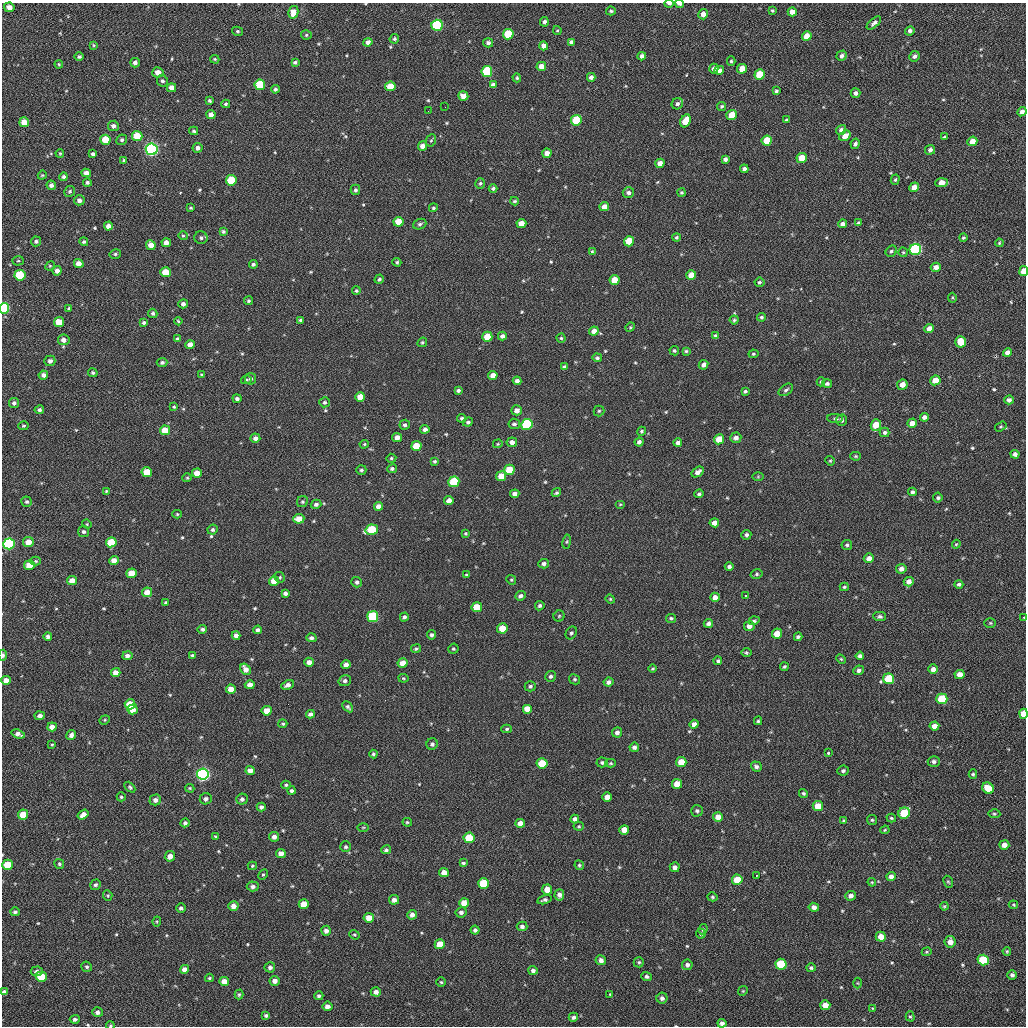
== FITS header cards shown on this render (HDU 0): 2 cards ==
NAXIS1  =                 1024 / length of data axis 1
NAXIS2  =                 1024 / length of data axis 2

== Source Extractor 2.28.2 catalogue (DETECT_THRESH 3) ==
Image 1024 x 1024 px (HDU 0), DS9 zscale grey, 1 PNG px = 1 image px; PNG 1028 x 1028 px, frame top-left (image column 1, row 1024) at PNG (2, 3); each listed source drawn as its Kron ellipse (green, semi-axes under 4 px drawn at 4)
Background 49.3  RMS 11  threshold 31.7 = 3 sigma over >= 5 px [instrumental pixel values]
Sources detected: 564; of the 564, the 500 brightest by FLUX_AUTO listed and drawn (64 fainter detections omitted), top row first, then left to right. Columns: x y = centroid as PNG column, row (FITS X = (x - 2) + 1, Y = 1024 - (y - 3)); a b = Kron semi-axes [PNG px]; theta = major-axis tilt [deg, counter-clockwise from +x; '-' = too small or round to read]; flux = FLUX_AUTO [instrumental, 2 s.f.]
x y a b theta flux
669 4 4 3 - 1600
680 4 4 2 - 3300
9 7 5 4 - 4300
772 10 3 3 - 880
611 11 5 4 - 1200
293 12 6 5 - 6900
792 12 4 4 - 4200
703 14 5 4 - 4300
544 22 5 4 - 1800
874 23 9 4 42 2100
437 25 5 5 - 83000
237 31 5 4 - 1100
557 31 4 4 - 850
910 31 5 4 - 2000
508 34 5 5 - 25000
306 35 5 4 - 1100
807 36 5 4 - 7000
394 39 5 4 - 1200
368 42 4 4 - 2800
571 42 4 4 - 2200
488 43 5 4 - 1900
94 45 4 3 - 780
544 46 4 4 - 4300
642 56 4 4 - 2700
842 56 5 5 - 2400
914 56 5 5 - 1900
79 57 5 4 - 1300
215 59 4 3 - 760
731 61 4 4 - 1100
295 62 4 3 - 1500
135 63 5 4 - 2400
59 64 4 3 - 770
541 66 5 4 - 5900
714 69 5 4 - 2600
742 69 5 4 - 8400
719 70 5 4 - 3600
487 71 5 5 - 51000
158 72 5 5 - 5000
760 74 5 5 - 21000
591 77 4 4 - 2500
517 78 4 4 - 980
162 81 6 5 - 1600
260 85 5 5 - 29000
493 85 4 4 - 2900
390 86 5 5 - 11000
171 88 4 4 - 4600
275 89 4 4 - 1500
776 91 3 3 - 1200
855 93 5 5 - 2300
463 96 5 4 - 4900
209 101 4 3 - 1100
226 104 4 4 - 1100
677 104 6 5 - 2000
722 106 5 4 - 1200
445 107 2 2 - 2600
428 111 3 2 - 750
1022 112 5 4 - 2900
211 115 4 4 - 3700
732 115 5 5 - 12000
576 120 5 5 - 32000
786 120 4 3 - 810
685 121 7 5 59 12000
24 122 5 5 - 8700
113 126 5 5 - 2600
841 130 5 4 - 2400
194 131 4 4 - 1100
137 136 5 5 - 19000
845 136 6 5 - 6100
944 137 4 3 - 880
105 140 5 5 - 14000
122 140 5 5 - 1500
431 140 6 5 - 1300
767 141 5 5 - 19000
972 141 5 4 - 6300
855 144 5 4 - 1900
422 146 5 4 - 4700
198 148 5 5 - 2700
152 149 6 5 - 260000
930 150 5 4 - 2400
60 153 4 3 - 770
547 153 4 4 - 5100
93 154 4 4 - 1700
802 158 5 5 - 11000
725 159 4 4 - 2200
124 160 4 3 - 830
660 163 5 4 - 4800
744 169 4 4 - 2500
86 173 5 4 - 3800
42 175 4 4 - 820
64 177 4 4 - 1400
231 180 5 5 - 28000
895 180 5 4 - 1000
87 182 4 4 - 1700
480 183 5 5 - 1200
942 183 6 4 3 7600
51 185 5 4 - 2700
914 187 5 4 - 6600
493 188 4 4 - 1500
355 190 5 5 - 1500
70 191 5 5 - 1200
681 192 4 4 - 970
628 193 6 5 - 2100
79 200 5 5 - 2600
515 201 4 3 - 1000
604 207 5 4 - 5600
190 208 4 3 - 850
433 208 4 4 - 1100
398 222 5 5 - 13000
521 223 5 4 - 7000
858 223 4 4 - 1300
420 224 7 5 21 1600
842 224 4 4 - 2700
108 226 4 4 - 4300
223 231 4 4 - 1300
183 236 5 4 - 990
676 237 4 4 - 1100
201 238 7 6 - 1800
963 238 4 4 - 1000
36 241 5 5 - 1800
629 241 5 5 - 17000
84 242 4 4 - 1200
166 243 4 4 - 5100
999 243 4 3 - 890
151 245 5 4 - 7100
915 249 6 5 - 140000
592 251 4 3 - 750
891 251 6 5 - 1600
903 252 5 4 - 880
115 254 6 4 14 1200
18 261 5 5 - 980
397 262 4 4 - 1100
79 263 5 4 - 5000
253 264 4 4 - 1600
50 266 5 4 - 850
936 267 5 4 - 4400
57 271 5 4 - 4000
1024 271 5 4 - 8300
166 272 5 5 - 15000
20 275 5 5 - 39000
691 275 5 4 - 11000
379 279 5 4 - 1400
615 280 5 5 - 15000
759 282 5 4 - 1200
356 291 4 4 - 1000
952 298 5 4 - 870
248 301 4 4 - 1200
183 304 5 4 - 2900
4 308 5 5 - 82000
69 308 4 3 - 1200
153 313 5 4 - 1500
761 317 4 4 - 1100
300 320 4 3 - 1500
734 320 4 4 - 1000
178 321 4 4 - 910
59 322 5 5 - 16000
144 322 4 4 - 1400
630 327 5 4 - 810
929 329 5 4 - 6200
594 331 5 4 - 4800
715 335 4 4 - 1100
502 336 4 4 - 2300
487 337 5 5 - 14000
561 338 4 4 - 930
177 339 4 4 - 1400
64 340 6 5 - 3700
422 342 5 4 - 1100
961 342 6 5 - 15000
190 345 4 4 - 4400
674 351 5 4 - 1100
686 351 4 4 - 1000
1007 353 4 4 - 3400
753 354 5 4 - 960
597 358 5 4 - 1400
50 361 5 5 - 2600
162 362 5 4 - 1300
704 365 5 4 - 3000
564 367 4 3 - 1600
93 373 5 4 - 1300
43 375 5 4 - 2800
202 375 4 3 - 1200
493 375 5 4 - 5700
251 379 6 5 - 2000
246 380 5 4 - 920
935 380 5 4 - 9900
517 381 4 4 - 2400
821 382 4 4 - 950
827 384 5 4 - 1800
902 385 5 5 - 4600
458 390 4 3 - 1600
786 390 8 5 35 1800
745 391 4 4 - 1200
360 397 5 5 - 8500
237 399 4 4 - 1900
1009 400 5 4 - 2700
324 402 5 5 - 1300
14 403 5 5 - 2200
174 407 4 4 - 850
39 410 5 4 - 1800
517 410 5 5 - 4100
599 411 5 5 - 1100
924 417 4 4 - 3300
462 418 4 4 - 1400
835 418 8 4 -2 1400
842 420 5 5 - 1900
468 422 5 4 - 1600
912 423 5 4 - 5100
514 424 6 5 - 1900
527 424 5 5 - 76000
405 425 5 5 - 1700
876 425 6 5 - 12000
23 426 5 4 - 970
1001 427 6 4 34 1000
425 429 4 4 - 2900
165 430 5 5 - 13000
642 431 5 4 - 990
884 432 5 4 - 1700
255 438 5 4 - 2800
397 438 5 4 - 4500
736 438 5 5 - 3200
719 439 5 5 - 13000
512 442 5 5 - 3500
639 442 4 4 - 2300
678 443 4 4 - 2800
364 444 5 4 - 860
498 444 5 4 - 770
416 446 5 5 - 15000
1015 454 4 4 - 2700
856 456 5 4 - 950
391 458 5 4 - 960
434 461 4 4 - 1100
830 461 5 4 - 920
392 469 5 4 - 1700
361 470 5 4 - 1400
509 470 5 5 - 17000
147 472 5 5 - 15000
698 472 7 4 34 3400
197 473 5 4 - 8100
501 476 5 5 - 11000
758 477 6 4 1 790
187 478 4 4 - 830
454 482 5 5 - 43000
106 491 4 4 - 790
912 492 4 4 - 1900
556 493 5 4 - 1100
515 494 4 4 - 3500
699 494 5 4 - 1400
938 498 5 5 - 1600
449 501 4 4 - 4300
27 502 5 5 - 1400
302 502 6 5 - 1200
316 504 5 4 - 2100
620 504 5 4 - 760
378 506 4 4 - 4500
177 514 5 4 - 890
299 519 5 4 - 9300
714 523 5 4 - 4300
87 524 5 4 - 770
213 530 5 5 - 1500
372 530 6 5 - 39000
84 531 5 5 - 1700
465 533 4 4 - 820
746 535 5 5 - 1900
28 542 5 5 - 7800
111 542 5 5 - 22000
567 542 7 3 81 920
9 544 6 5 - 120000
956 544 4 3 - 830
847 545 5 5 - 1500
869 558 5 4 - 4300
114 560 5 4 - 6300
36 561 5 4 - 1000
544 564 5 4 - 2200
29 565 5 5 - 10000
729 566 4 4 - 2000
901 569 5 5 - 3200
132 573 5 5 - 13000
757 574 6 5 - 1400
466 575 4 3 - 850
280 577 5 4 - 1000
72 580 5 4 - 6400
511 580 5 4 - 950
274 581 5 5 - 11000
357 582 5 5 - 1700
909 582 5 5 - 4500
959 584 4 4 - 1400
844 587 4 3 - 970
147 592 5 4 - 6600
285 593 4 4 - 2100
520 596 5 4 - 2200
746 596 3 3 - 950
715 597 5 4 - 3900
610 599 5 4 - 840
166 603 4 4 - 1500
540 606 5 4 - 1700
477 607 5 5 - 18000
559 616 5 5 - 860
880 616 6 4 -1 1700
373 617 5 5 - 56000
404 617 4 4 - 1800
1024 617 3 3 - 3500
671 618 5 4 - 1300
754 621 5 4 - 1400
708 623 5 4 - 2400
990 623 6 5 - 980
749 626 5 5 - 4300
502 628 5 5 - 12000
202 629 5 4 - 1700
258 630 4 4 - 1900
571 633 7 5 61 1500
777 634 5 5 - 11000
432 635 4 4 - 1600
48 636 4 4 - 2200
236 636 4 4 - 2700
798 637 4 4 - 1700
311 638 5 4 - 1700
416 649 5 4 - 1000
453 649 5 5 - 1200
746 652 5 5 - 1100
3 655 5 3 - 2200
192 655 4 3 - 950
127 656 5 4 - 2700
860 656 4 4 - 2700
841 659 5 3 - 810
718 661 4 3 - 1700
309 662 4 4 - 4100
403 663 5 4 - 7000
346 665 4 4 - 3800
784 667 4 4 - 1200
245 669 6 4 -56 4400
653 669 4 3 - 860
933 669 5 5 - 4600
858 670 5 4 - 2300
116 673 4 4 - 5200
960 674 5 4 - 6900
551 676 5 5 - 1800
403 678 5 4 - 880
574 679 6 5 - 1200
889 679 5 5 - 29000
6 680 5 4 - 5800
345 681 6 5 - 2200
608 682 5 4 - 2500
250 685 5 4 - 4000
288 685 6 4 24 2700
530 686 5 5 - 1600
231 689 5 4 - 6600
942 699 5 5 - 36000
130 704 5 5 - 17000
348 707 6 4 -45 1400
527 709 5 5 - 7400
133 710 5 5 - 6800
267 711 5 5 - 9600
310 714 4 4 - 2100
1024 714 5 4 - 14000
40 716 5 4 - 2700
105 720 5 4 - 880
758 721 4 4 - 1100
283 724 4 4 - 980
694 724 5 4 - 3400
934 726 5 4 - 4900
52 727 5 4 - 5000
507 729 5 4 - 1200
617 732 5 5 - 2800
18 734 7 4 -18 3600
71 735 5 4 - 2800
432 744 6 5 - 2000
52 745 3 3 - 770
634 747 5 4 - 2600
828 753 3 3 - 4400
373 754 4 4 - 1300
934 761 6 5 - 1900
602 762 5 5 - 1300
681 762 5 5 - 13000
542 763 5 5 - 21000
610 763 5 4 - 880
756 766 6 5 - 1900
250 771 5 4 - 4700
843 771 6 5 - 1600
203 774 6 5 - 260000
973 774 4 4 - 1100
677 784 5 5 - 9900
286 785 4 4 - 1100
130 787 6 4 -46 1300
190 788 5 4 - 780
988 788 6 5 - 15000
292 791 4 4 - 1600
803 793 5 4 - 1100
121 797 4 4 - 1200
607 797 5 4 - 5900
206 799 6 5 - 2300
242 799 5 5 - 2000
155 800 6 5 - 3400
818 806 5 5 - 14000
261 807 4 4 - 2000
697 811 6 6 - 1600
904 813 6 5 - 31000
23 814 5 5 - 14000
83 814 6 4 34 4400
994 814 6 4 -3 1000
718 817 5 5 - 8000
891 818 5 3 - 1100
575 819 4 4 - 2800
844 820 3 3 - 900
872 820 5 5 - 1100
407 822 5 3 - 1000
185 823 4 4 - 1700
520 823 5 4 - 6700
579 826 5 4 - 1000
363 827 6 4 1 800
624 830 5 5 - 8300
885 830 5 3 - 810
215 836 4 4 - 920
274 837 5 4 - 3600
469 838 5 5 - 26000
1004 845 5 4 - 4400
346 847 5 5 - 1400
386 850 5 4 - 1500
281 853 5 4 - 5300
170 856 5 5 - 4600
463 863 4 3 - 1300
59 864 5 5 - 1200
8 865 5 5 - 18000
579 865 5 4 - 1100
252 866 5 3 - 830
675 867 5 5 - 3300
444 872 5 4 - 6100
263 875 5 4 - 1000
756 875 3 2 - 910
891 876 5 4 - 3500
737 880 5 5 - 19000
872 882 4 4 - 760
948 882 6 4 -65 960
483 883 5 5 - 30000
96 885 6 5 - 1400
253 886 6 5 - 2300
547 890 5 5 - 9500
108 895 5 4 - 900
559 895 6 5 - 3500
851 896 5 5 - 3100
712 897 5 4 - 1000
394 900 5 5 - 3200
544 900 7 4 15 1700
464 903 5 5 - 8900
304 904 5 5 - 12000
1013 905 5 3 - 760
233 906 5 5 - 4700
944 906 4 3 - 820
814 907 5 4 - 3200
181 908 5 5 - 1900
15 912 5 4 - 1500
461 912 5 5 - 2300
412 915 5 4 - 3300
369 918 5 4 - 8100
157 921 5 4 - 790
522 926 5 4 - 2200
703 929 5 4 - 1200
475 930 4 4 - 1800
326 931 5 5 - 2900
701 934 5 4 - 1300
354 935 5 4 - 1000
881 937 5 5 - 8700
950 942 6 5 - 5100
440 944 5 5 - 15000
1007 951 4 4 - 1000
927 952 5 4 - 780
601 960 5 5 - 3400
983 960 5 5 - 36000
639 962 5 5 - 1200
781 964 5 5 - 37000
687 965 5 5 - 2500
87 967 5 5 - 1300
270 967 5 5 - 2000
811 968 5 4 - 1500
184 969 5 4 - 4300
533 970 5 4 - 2200
37 971 6 5 - 2200
1012 975 5 4 - 2100
647 976 5 4 - 1600
41 977 5 5 - 25000
209 978 4 3 - 940
224 981 5 4 - 6000
275 981 5 5 - 3600
441 982 4 4 - 1100
858 983 5 3 - 780
743 991 5 4 - 830
4 992 4 4 - 2100
376 992 5 4 - 3100
239 994 5 4 - 1100
610 994 4 3 - 930
319 996 4 4 - 1700
662 998 5 5 - 2500
825 1005 5 5 - 9500
327 1006 5 4 - 3900
873 1008 4 3 - 780
97 1012 5 4 - 2800
266 1015 4 3 - 1400
910 1016 5 4 - 1000
573 1017 4 4 - 2100
75 1019 5 4 - 1900
722 1023 4 4 - 2500
110 1025 4 4 - 760
At the frame edge (FLAGS 8, measured only in part): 10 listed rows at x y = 669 4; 680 4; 1024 271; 4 308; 1024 617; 3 655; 1024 714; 4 992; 722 1023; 110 1025
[64 fainter detections neither listed nor drawn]